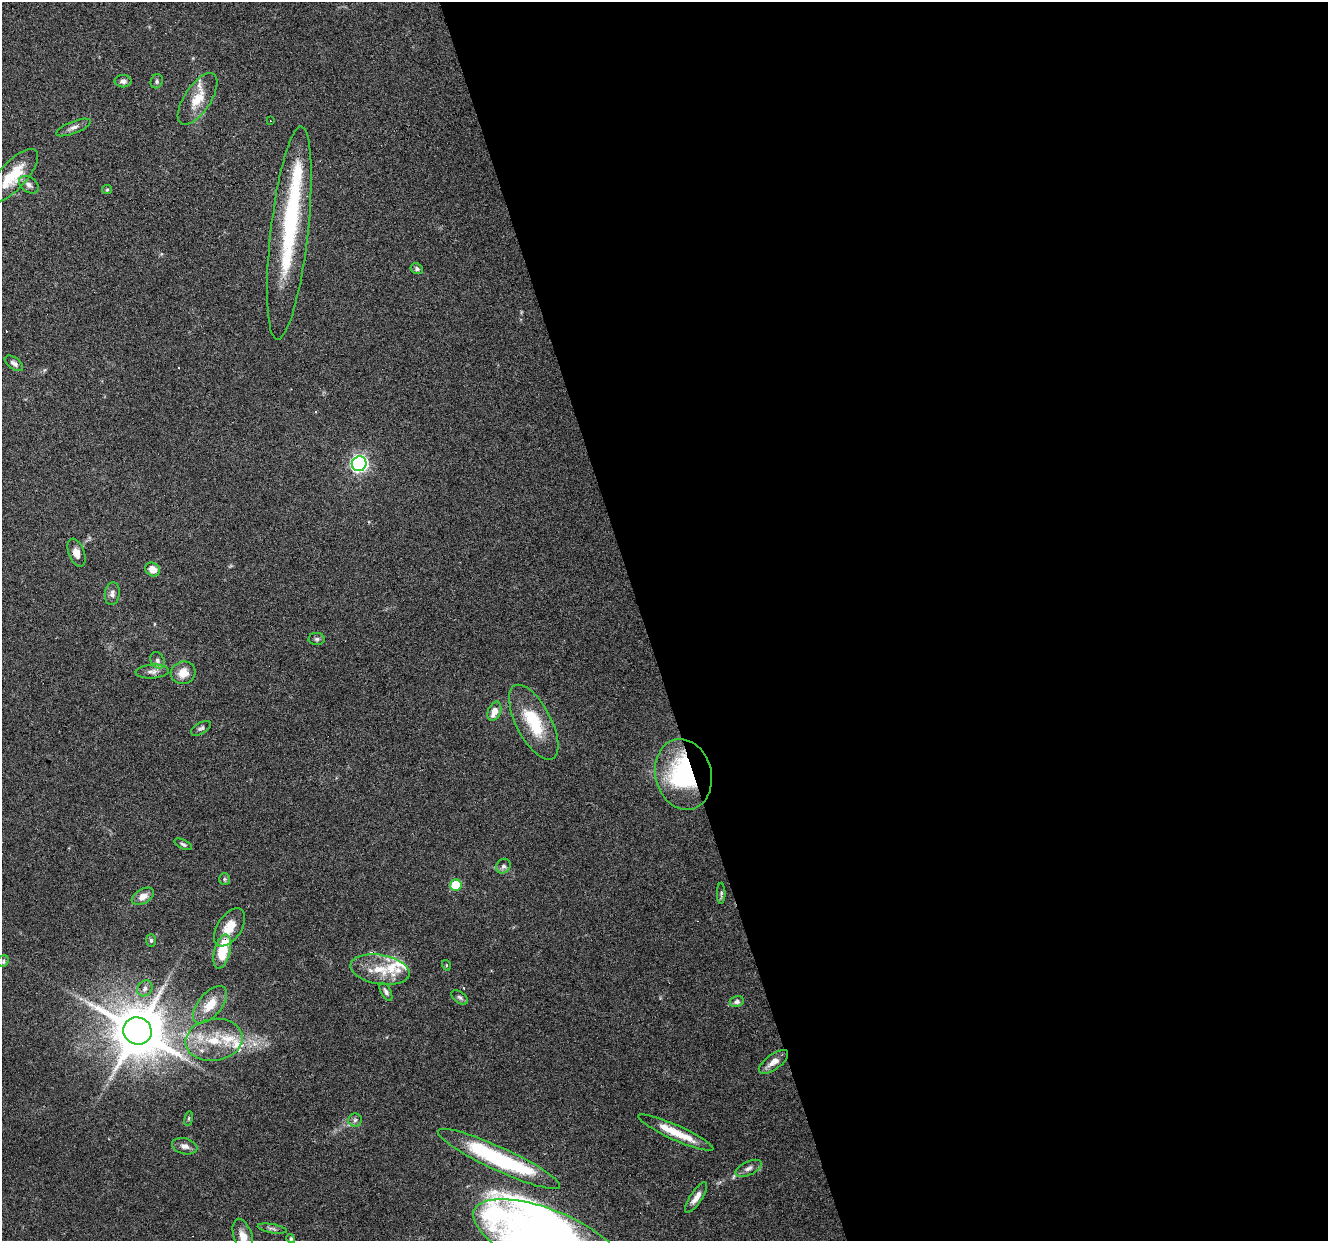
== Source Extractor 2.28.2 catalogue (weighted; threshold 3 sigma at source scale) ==
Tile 8 of 4 x 4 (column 4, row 2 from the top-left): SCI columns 3981-5306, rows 2588-3826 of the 5306 x 5122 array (HDU 1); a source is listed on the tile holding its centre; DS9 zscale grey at full resolution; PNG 1330 x 1243 px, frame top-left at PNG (2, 2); each listed source drawn as its Kron ellipse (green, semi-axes under 4 px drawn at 4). Shown black and unused: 52% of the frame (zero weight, under 3 of 6 exposures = <1% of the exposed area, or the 3 px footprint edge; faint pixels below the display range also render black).
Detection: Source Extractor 2.28.2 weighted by HDU 2 'WHT'; one run over the whole footprint, this tile lists its part. Background 0.0592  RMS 0.004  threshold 0.0164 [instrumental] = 3 sigma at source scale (4.09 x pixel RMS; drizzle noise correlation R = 1.36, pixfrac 0.8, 0.0396/0.0396 arcsec/px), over >= 5 px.
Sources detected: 72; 1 too faint to see at this stretch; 3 inside a brighter object's white glare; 4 cosmic-ray / hot-pixel residue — neither listed nor drawn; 10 inside a brighter listed object's ellipse — not listed separately; the other 54 listed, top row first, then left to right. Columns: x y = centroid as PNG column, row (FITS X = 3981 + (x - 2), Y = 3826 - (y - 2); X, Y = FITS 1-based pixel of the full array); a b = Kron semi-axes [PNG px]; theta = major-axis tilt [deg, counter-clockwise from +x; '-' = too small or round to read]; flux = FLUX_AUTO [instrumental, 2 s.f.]
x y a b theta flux
123 81 8 6 0 1.4
157 81 7 6 - 0.81
198 99 30 13 57 7.6
270 121 3 2 - 0.31
73 127 18 6 22 1.8
13 176 34 13 48 12
29 185 11 7 -34 1.6
107 190 5 4 - 0.44
289 233 107 19 84 45
417 269 6 5 - 0.79
14 363 10 5 -36 1.3
359 464 7 7 - 100
77 553 15 7 -70 3.4
153 569 8 6 -34 3.6
112 594 11 7 82 1.6
317 639 8 6 1 0.92
157 660 9 6 -60 1.4
152 671 17 7 3 2.2
183 673 12 11 - 4.7
494 711 10 6 68 4
534 722 41 17 -62 17
201 728 11 5 29 1
683 774 36 28 -76 47
183 844 9 4 -26 0.78
503 866 8 6 46 1.2
225 879 6 5 - 0.66
456 885 6 5 - 16
721 893 10 4 -90 0.8
143 896 12 7 30 3.3
229 927 21 12 55 7.1
151 940 6 5 - 0.68
222 951 17 8 75 13
3 961 6 5 - 0.65
446 965 5 3 - 0.4
380 970 30 14 -10 10
145 988 8 7 - 1.5
386 992 10 5 -62 1.1
460 997 9 5 -36 0.98
737 1002 7 5 13 1
210 1005 22 11 50 8
137 1031 14 13 - 2100
214 1040 28 21 9 16
774 1062 17 7 37 3.7
189 1119 7 4 81 0.52
355 1120 7 6 - 1.1
676 1133 41 7 -24 9.5
185 1146 13 8 -14 2.1
499 1159 67 12 -25 49
749 1168 14 6 25 1.8
696 1197 18 6 57 3
272 1229 15 4 -10 1.1
243 1236 18 9 -73 4.4
291 1239 4 4 - 0.58
548 1240 80 30 -22 170
Overlapping masked pixels (flux is a lower limit): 5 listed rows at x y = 289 233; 683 774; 222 951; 137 1031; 499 1159
Isophote crosses this tile's border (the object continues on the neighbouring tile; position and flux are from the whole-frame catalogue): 2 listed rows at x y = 243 1236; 548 1240